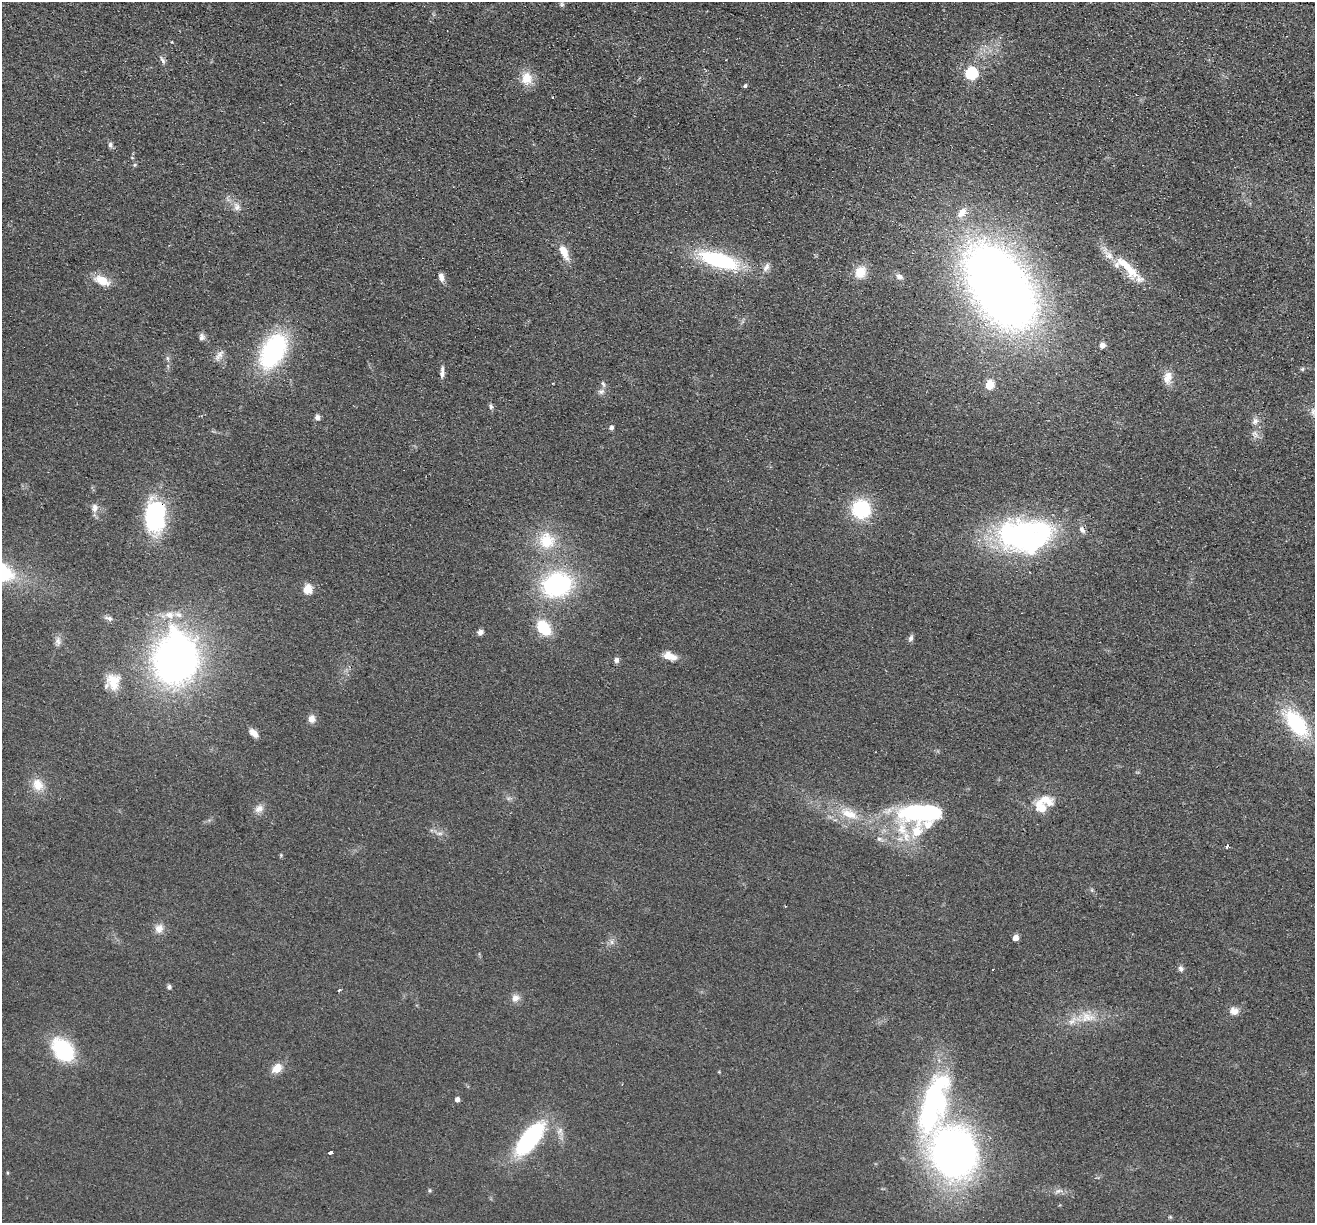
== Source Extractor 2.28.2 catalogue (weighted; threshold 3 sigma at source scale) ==
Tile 10 of 4 x 4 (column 2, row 3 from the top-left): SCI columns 1334-2646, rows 1409-2629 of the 5292 x 5384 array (HDU 1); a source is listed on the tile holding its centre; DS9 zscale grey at full resolution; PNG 1317 x 1225 px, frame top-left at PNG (2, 2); no overlay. Shown black and unused: <1% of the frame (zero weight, under 2 of 3 exposures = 3% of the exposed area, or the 3 px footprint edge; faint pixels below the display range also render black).
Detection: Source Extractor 2.28.2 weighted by HDU 2 'WHT'; one run over the whole footprint, this tile lists its part. Background 0.0571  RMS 0.009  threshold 0.0403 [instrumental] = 3 sigma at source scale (4.5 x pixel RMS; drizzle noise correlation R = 1.50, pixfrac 1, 0.05/0.05 arcsec/px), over >= 5 px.
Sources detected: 94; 2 inside a brighter object's white glare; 1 cosmic-ray / hot-pixel residue — not listed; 9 inside a brighter listed object's ellipse — not listed separately; the other 82 listed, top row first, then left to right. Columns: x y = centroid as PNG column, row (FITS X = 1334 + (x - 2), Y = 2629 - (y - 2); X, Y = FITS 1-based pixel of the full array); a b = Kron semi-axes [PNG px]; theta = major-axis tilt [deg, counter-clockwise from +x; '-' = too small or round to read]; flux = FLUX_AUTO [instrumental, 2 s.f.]
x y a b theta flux
562 4 6 6 - 1.7
163 60 13 5 -62 2.9
971 73 6 6 - 130
527 78 17 15 82 15
745 86 4 3 - 1.9
110 145 8 6 -85 2.3
135 165 6 5 - 1.3
237 207 13 9 -72 5.7
962 213 16 9 50 10
564 252 19 9 -64 13
718 260 45 16 -17 87
1125 264 29 10 -36 21
766 267 13 7 55 4.1
860 272 13 11 65 16
441 277 11 6 -75 5
900 277 9 7 -17 3.8
102 281 21 11 -24 14
1000 287 70 39 -57 1000
202 337 9 7 83 3.1
1102 345 6 5 - 5.1
273 351 35 21 60 130
219 355 18 7 53 5.3
168 358 8 4 -81 2
1302 369 5 5 - 1.2
442 372 15 5 89 4.2
1168 378 17 10 82 8.8
603 384 9 5 -71 2.2
989 385 6 5 - 30
601 391 9 7 15 3.4
491 406 7 5 -88 2
1313 412 13 6 83 4.4
317 417 7 6 - 3.2
1255 421 9 8 - 4.3
611 428 5 4 - 3.3
1255 434 11 8 -52 4.3
94 508 12 9 89 5.5
861 509 20 19 - 51
155 516 37 22 88 86
1082 530 10 7 -57 3.8
1018 536 61 43 6 190
546 540 24 23 - 33
557 585 27 22 19 130
308 589 5 5 - 36
109 618 11 6 -21 3.2
544 628 17 12 -52 31
480 632 8 7 - 3.2
911 638 9 6 59 2.5
58 641 13 8 88 4.6
670 656 15 8 -16 11
176 659 48 39 83 420
616 660 7 6 - 2.7
113 681 21 18 -76 18
312 719 9 8 - 5.9
1297 723 34 17 -53 70
254 733 11 7 -45 5.8
38 785 16 14 -67 14
1046 800 23 12 -26 14
259 809 13 9 31 6.1
849 814 28 13 -22 24
917 832 66 47 -35 80
440 833 9 4 0 2.8
1227 846 3 3 - 2.6
159 928 12 11 - 7.2
1015 938 5 4 - 8.5
612 942 7 4 -89 2.3
1181 969 8 7 - 2.8
993 970 3 3 - 1.8
169 987 6 5 - 2
339 990 3 2 - 3.3
515 998 11 10 - 5.7
1234 1011 12 10 -12 6.5
1087 1017 24 11 -26 15
1071 1022 11 7 35 5.2
63 1050 21 14 -50 92
277 1068 11 8 43 12
457 1099 5 4 - 3.9
933 1104 80 29 74 190
530 1139 41 17 52 100
330 1152 4 3 - 4.4
955 1154 46 39 -72 440
429 1190 6 4 90 1.1
1058 1191 13 5 13 3.9
Overlapping masked pixels (flux is a lower limit): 2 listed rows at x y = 155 516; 1082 530
Isophote crosses this tile's border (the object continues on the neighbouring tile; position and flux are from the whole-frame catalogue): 1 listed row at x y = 1313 412